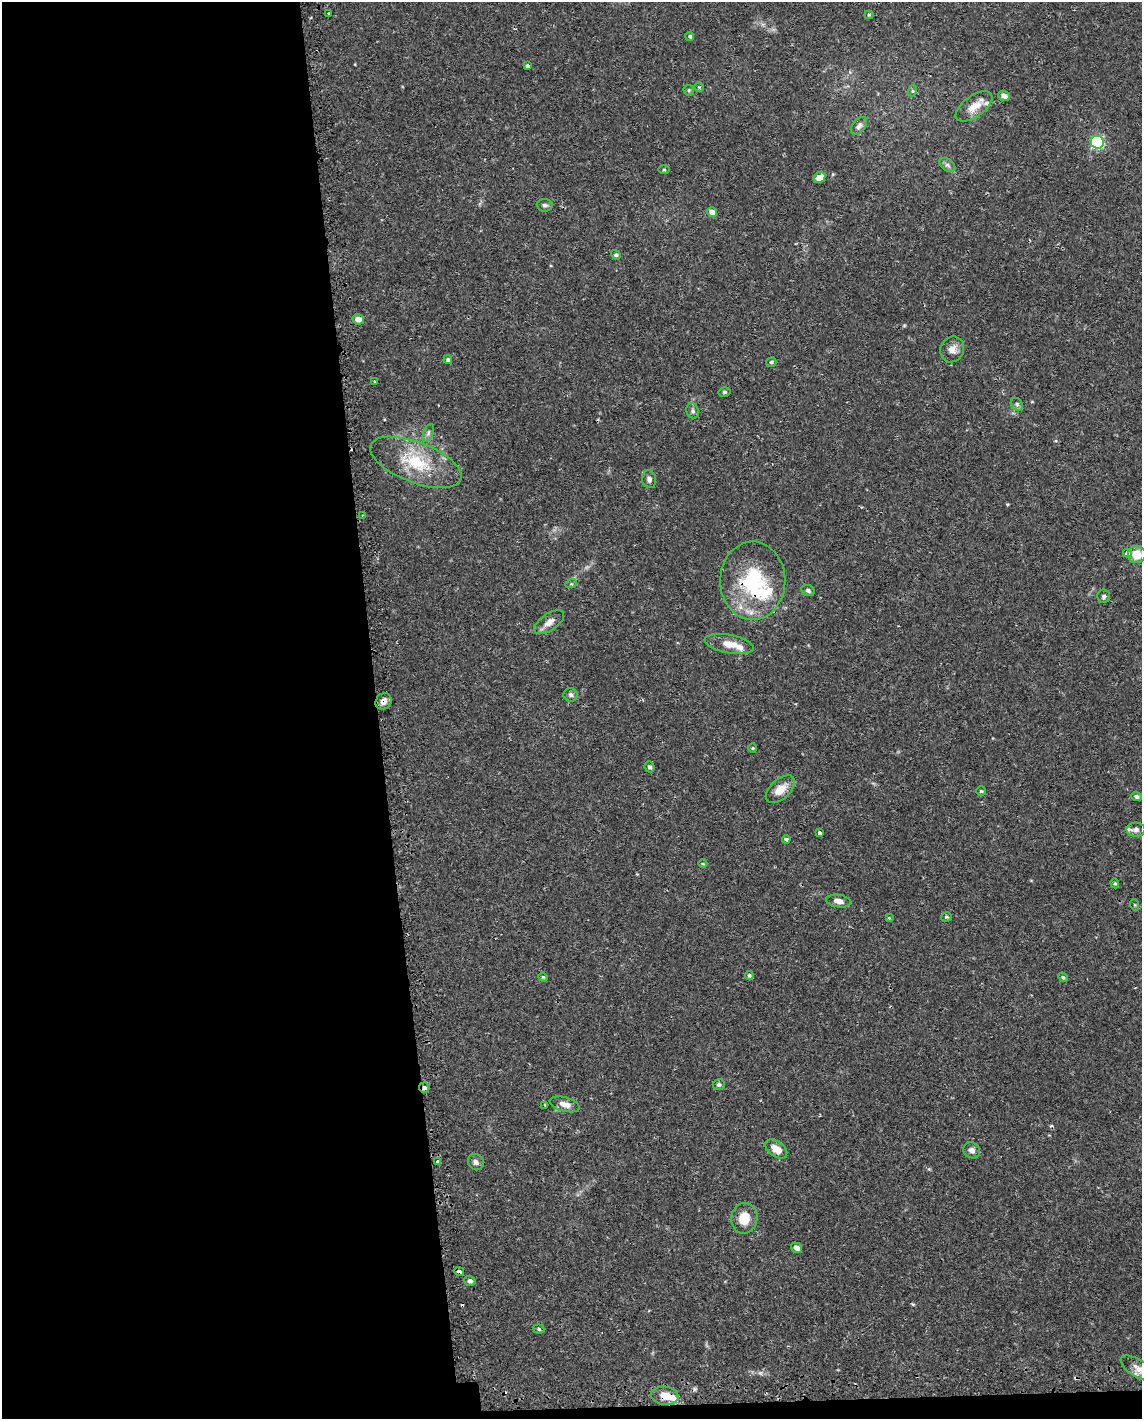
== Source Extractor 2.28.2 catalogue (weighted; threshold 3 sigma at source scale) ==
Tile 9 of 4 x 3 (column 1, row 3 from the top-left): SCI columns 20-1159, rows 84-1500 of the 4619 x 4388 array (HDU 1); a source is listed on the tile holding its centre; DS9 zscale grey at full resolution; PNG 1144 x 1421 px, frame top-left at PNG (2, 2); each listed source drawn as its Kron ellipse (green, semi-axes under 4 px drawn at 4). Shown black and unused: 34% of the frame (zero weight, under 2 of 3 exposures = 3% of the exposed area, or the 3 px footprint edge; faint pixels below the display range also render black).
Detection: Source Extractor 2.28.2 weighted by HDU 2 'WHT'; one run over the whole footprint, this tile lists its part. Background 0.029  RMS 0.003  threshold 0.0137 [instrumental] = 3 sigma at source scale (4.5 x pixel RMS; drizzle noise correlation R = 1.50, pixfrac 1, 0.0396/0.0396 arcsec/px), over >= 5 px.
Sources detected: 78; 2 cosmic-ray / hot-pixel residue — neither listed nor drawn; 5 inside a brighter listed object's ellipse — not listed separately; the other 71 listed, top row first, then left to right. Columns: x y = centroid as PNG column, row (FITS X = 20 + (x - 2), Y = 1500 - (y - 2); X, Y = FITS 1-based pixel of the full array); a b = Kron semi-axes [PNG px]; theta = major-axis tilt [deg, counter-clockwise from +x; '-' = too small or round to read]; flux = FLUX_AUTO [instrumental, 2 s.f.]
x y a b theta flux
329 13 3 3 - 0.44
869 15 4 4 - 0.33
690 36 4 4 - 0.54
527 66 4 3 - 1.2
699 87 4 4 - 0.31
689 90 5 5 - 0.4
912 91 5 3 - 0.34
1004 96 6 5 - 1.5
974 106 21 10 35 4.2
859 126 10 6 52 1.2
1097 142 6 6 - 40
947 165 9 5 -36 0.86
664 170 5 4 - 0.37
819 178 6 5 - 2.9
545 205 8 6 -5 0.72
712 212 5 4 - 1.8
616 255 5 4 - 0.52
358 319 6 5 - 2.2
952 349 13 11 61 2.2
448 360 4 4 - 0.61
771 362 5 5 - 0.52
374 381 3 2 - 0.25
724 392 6 4 14 0.47
1017 404 7 5 -46 0.68
693 411 7 6 - 0.71
428 433 9 5 67 0.77
416 462 48 20 -21 16
649 479 9 7 -82 1
362 516 3 2 - 0.24
1127 553 4 4 - 2
1137 554 9 8 - 5.3
753 581 39 32 -90 26
571 584 6 3 17 0.34
808 590 7 5 -25 0.72
1104 596 7 6 - 0.75
549 622 17 8 35 2.3
729 644 25 9 -11 4.1
571 695 7 7 - 0.77
384 701 9 7 52 1.9
753 748 5 3 - 0.27
649 767 5 5 - 0.71
780 789 17 9 42 4
981 791 5 5 - 0.37
1136 796 5 4 - 0.72
1136 830 9 7 -1 1.1
820 833 4 3 - 1.5
786 839 4 3 - 1.4
703 864 4 3 - 0.28
1115 883 5 4 - 0.4
838 901 13 6 -8 2
1135 905 6 3 -71 0.31
946 917 5 5 - 0.5
889 918 4 4 - 0.26
749 975 4 4 - 0.53
543 977 5 4 - 0.3
1063 977 5 4 - 0.38
719 1084 6 5 - 0.68
424 1087 5 5 - 0.76
565 1104 15 7 -16 2.3
545 1105 3 3 - 0.34
776 1149 12 7 -36 3.8
972 1150 9 7 -35 1.3
438 1162 4 4 - 3.6
476 1162 8 7 - 1.1
744 1218 15 13 79 5.5
797 1248 6 5 - 1.5
459 1272 5 4 - 0.94
470 1281 5 5 - 0.74
539 1329 5 4 - 0.44
1138 1368 20 8 -31 2.7
665 1396 14 9 -6 3.9
Overlapping masked pixels (flux is a lower limit): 6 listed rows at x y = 753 581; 384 701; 424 1087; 438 1162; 459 1272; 665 1396
Isophote crosses this tile's border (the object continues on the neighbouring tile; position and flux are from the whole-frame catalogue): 1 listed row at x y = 1138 1368